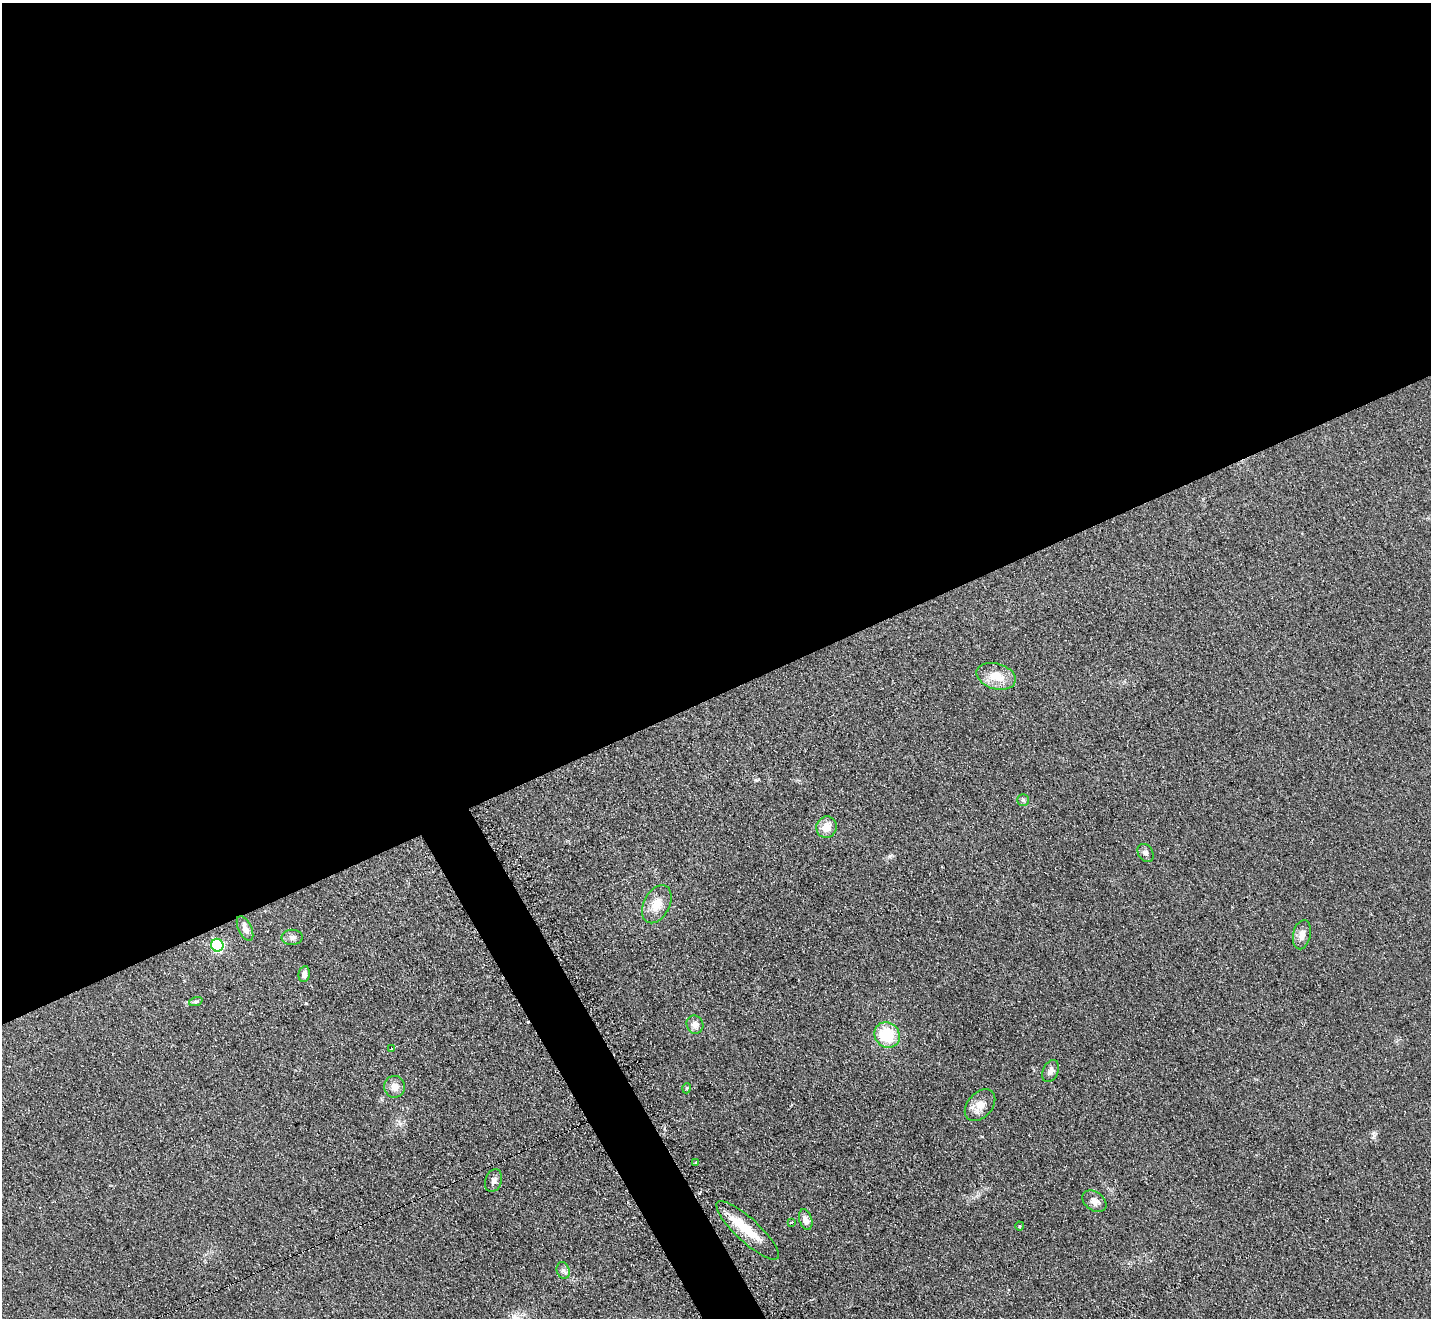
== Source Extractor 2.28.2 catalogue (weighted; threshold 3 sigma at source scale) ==
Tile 2 of 4 x 4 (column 2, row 1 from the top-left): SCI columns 1437-2865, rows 4105-5420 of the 5742 x 5716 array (HDU 1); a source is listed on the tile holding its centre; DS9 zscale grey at full resolution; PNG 1433 x 1320 px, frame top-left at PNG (2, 3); each listed source drawn as its Kron ellipse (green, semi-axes under 4 px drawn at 4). Shown black and unused: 54% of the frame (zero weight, under 2 of 3 exposures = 2% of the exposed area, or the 3 px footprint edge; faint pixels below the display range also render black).
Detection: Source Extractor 2.28.2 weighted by HDU 2 'WHT'; one run over the whole footprint, this tile lists its part. Background 0.104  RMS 0.011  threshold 0.051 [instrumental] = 3 sigma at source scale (4.5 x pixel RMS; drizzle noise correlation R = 1.50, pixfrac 1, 0.05/0.05 arcsec/px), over >= 5 px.
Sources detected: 28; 1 cosmic-ray / hot-pixel residue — neither listed nor drawn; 1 inside a brighter listed object's ellipse — not listed separately; the other 26 listed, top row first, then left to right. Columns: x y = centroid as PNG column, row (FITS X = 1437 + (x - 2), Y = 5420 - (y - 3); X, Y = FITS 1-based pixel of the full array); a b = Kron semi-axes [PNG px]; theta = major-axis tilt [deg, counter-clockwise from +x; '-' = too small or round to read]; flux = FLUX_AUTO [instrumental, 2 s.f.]
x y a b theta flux
996 676 20 12 -16 21
1023 800 5 5 - 2
827 827 11 10 - 13
1146 853 10 7 -58 3.6
657 904 20 13 62 17
245 929 13 6 -65 7.9
1302 935 15 8 78 8
292 937 10 7 1 4.6
217 945 6 6 - 140
304 974 8 5 80 4.5
196 1001 7 4 19 1.9
695 1025 9 8 - 6.8
887 1035 13 12 - 41
392 1049 4 3 - 5.3
1051 1071 12 7 66 4.8
394 1087 11 10 - 8.9
687 1088 5 3 - 1
980 1105 18 12 48 13
696 1163 3 3 - 2.4
493 1180 12 8 70 4.4
1094 1201 13 9 -35 7.1
806 1220 11 6 -75 7.5
791 1222 4 3 - 3.7
1020 1226 4 4 - 1.2
748 1230 41 12 -43 32
563 1270 8 6 -72 3.6
Unlisted compact peaks at least as high as the median listed source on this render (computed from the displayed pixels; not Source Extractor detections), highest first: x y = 306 1003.